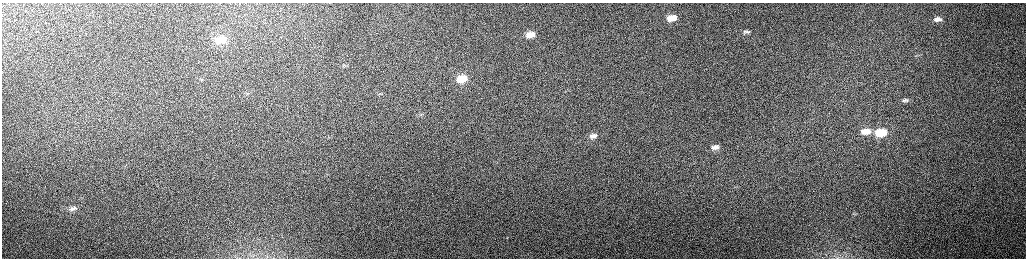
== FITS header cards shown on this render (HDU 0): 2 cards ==
NAXIS1  =                 2048 /fastest changing axis
NAXIS2  =                  512 /next to fastest changing axis

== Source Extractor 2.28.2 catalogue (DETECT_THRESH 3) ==
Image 2048 x 512 px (HDU 0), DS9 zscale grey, zoomed out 1/2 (1 PNG px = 2 x 2 image px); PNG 1028 x 260 px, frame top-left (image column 1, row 511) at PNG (2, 3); no overlay
Background 158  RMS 1.5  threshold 4.64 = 3 sigma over >= 5 px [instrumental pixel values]
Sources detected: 16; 1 cannot appear on this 1/2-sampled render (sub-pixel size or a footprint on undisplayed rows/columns) and is not listed; the other 15 listed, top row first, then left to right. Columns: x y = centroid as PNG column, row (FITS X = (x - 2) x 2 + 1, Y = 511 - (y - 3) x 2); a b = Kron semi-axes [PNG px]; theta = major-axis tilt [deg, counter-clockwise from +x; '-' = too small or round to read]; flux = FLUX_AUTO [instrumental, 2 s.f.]
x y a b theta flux
671 18 11 7 5 5900
937 19 7 4 2 1600
746 32 10 4 9 860
530 35 7 4 9 3400
220 40 13 8 2 4800
202 79 5 3 - 380
462 79 11 7 6 6400
248 93 6 3 11 490
380 94 6 3 -27 530
905 100 10 5 10 900
866 131 12 7 3 4600
881 133 10 6 3 11000
593 136 12 7 3 2300
715 147 11 6 7 2100
73 208 10 5 14 1200
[1 sub-pixel or undisplayed-footprint detection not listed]